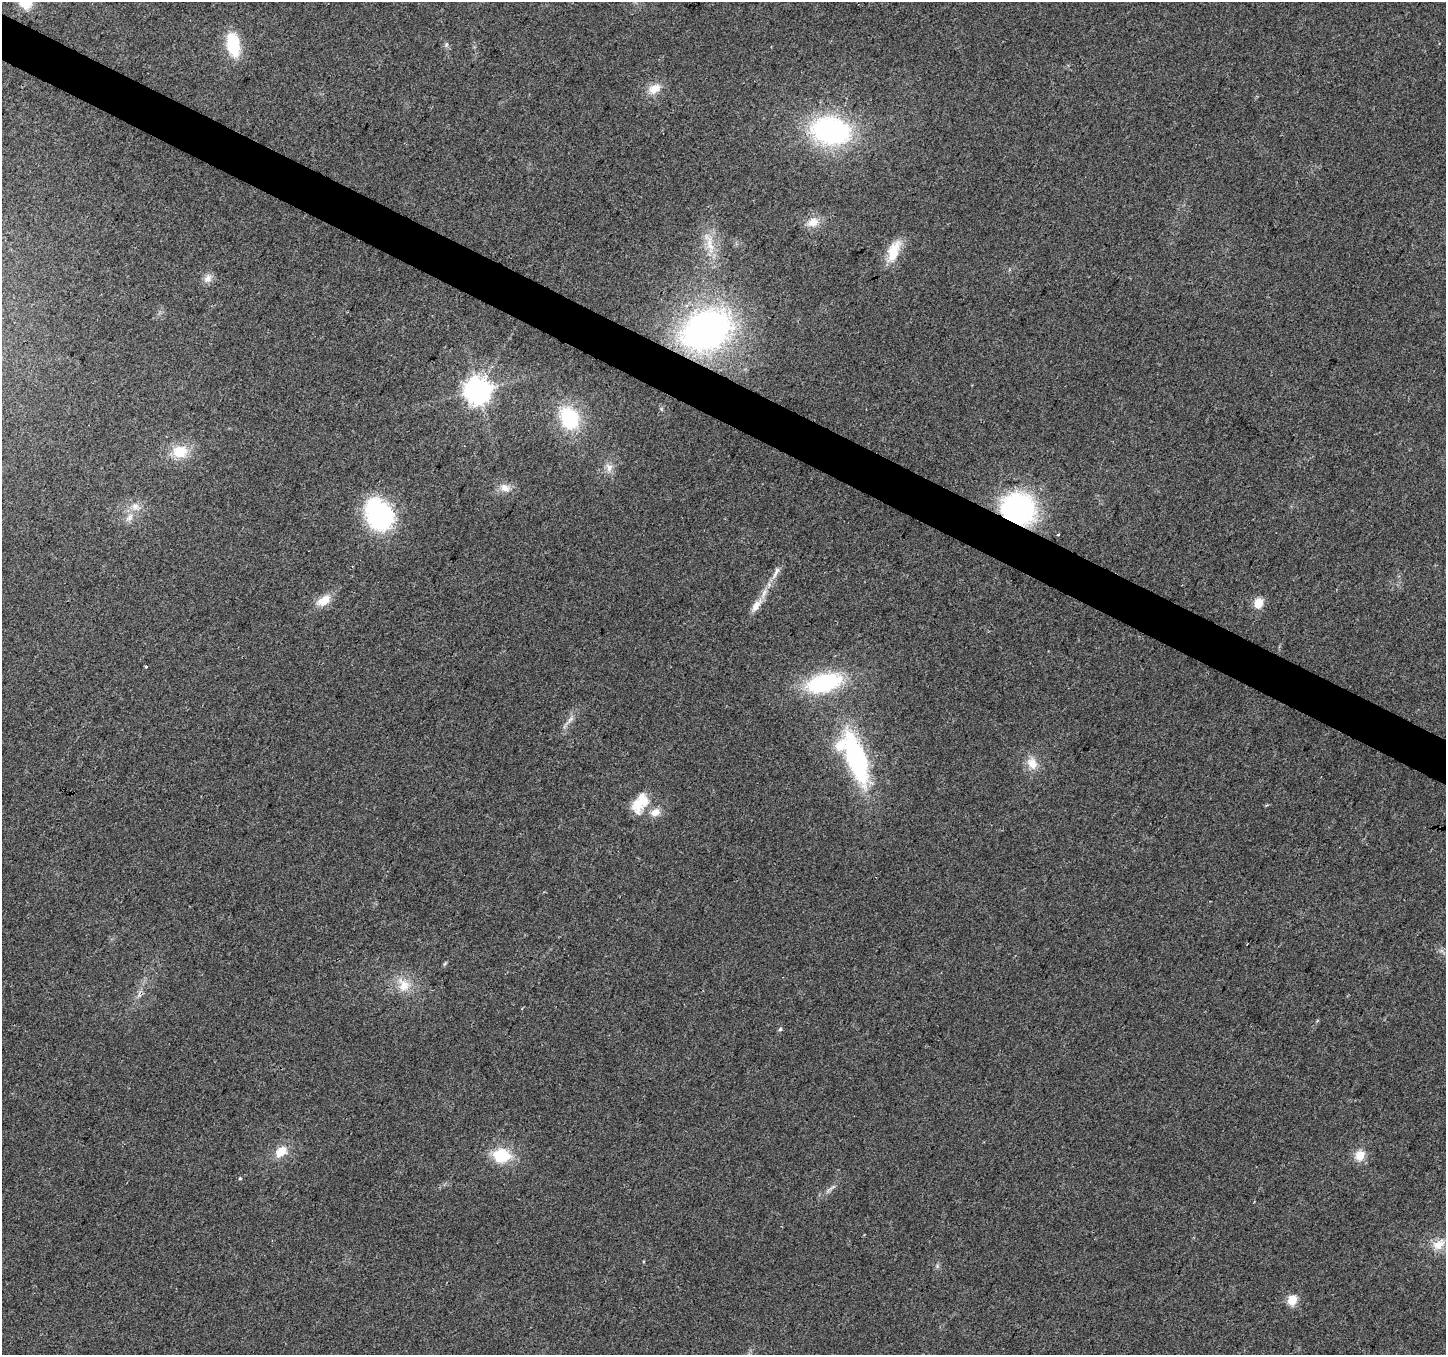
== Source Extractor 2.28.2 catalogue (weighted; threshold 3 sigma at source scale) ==
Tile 11 of 4 x 4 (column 3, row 3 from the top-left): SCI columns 2894-4337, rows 1618-2970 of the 5780 x 5874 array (HDU 1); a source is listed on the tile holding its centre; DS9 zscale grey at full resolution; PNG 1448 x 1357 px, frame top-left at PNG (2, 2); no overlay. Shown black and unused: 3% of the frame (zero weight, under 2 of 3 exposures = <1% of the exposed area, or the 3 px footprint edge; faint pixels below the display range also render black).
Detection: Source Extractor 2.28.2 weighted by HDU 2 'WHT'; one run over the whole footprint, this tile lists its part. Background 0.0665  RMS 0.0074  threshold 0.0331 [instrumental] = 3 sigma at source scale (4.5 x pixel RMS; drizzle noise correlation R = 1.50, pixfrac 1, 0.0396/0.0396 arcsec/px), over >= 5 px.
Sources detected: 46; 1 cosmic-ray / hot-pixel residue — not listed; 3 inside a brighter listed object's ellipse — not listed separately; the other 42 listed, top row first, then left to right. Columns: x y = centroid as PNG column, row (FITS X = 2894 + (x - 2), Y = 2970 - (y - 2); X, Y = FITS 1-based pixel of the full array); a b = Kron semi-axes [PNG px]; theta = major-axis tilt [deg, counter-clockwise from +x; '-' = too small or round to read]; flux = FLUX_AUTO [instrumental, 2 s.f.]
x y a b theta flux
26 2 14 12 81 20
233 44 23 12 -81 36
446 44 7 5 70 1.6
654 89 18 12 30 10
831 130 34 23 -9 150
813 222 17 13 25 8.6
709 243 36 10 -72 15
894 251 31 14 69 17
208 278 13 10 52 4.6
707 330 50 37 26 250
477 391 8 8 - 860
569 418 20 16 -66 49
180 452 21 16 2 18
609 467 13 8 -75 4.8
505 488 14 11 -26 6.5
135 506 13 10 -33 6.3
1018 509 25 22 -24 160
379 515 31 22 -61 110
129 518 14 8 54 5.2
1058 535 3 2 - 0.97
776 572 21 6 62 5.3
324 601 20 11 32 11
1258 603 10 9 - 11
756 606 19 9 57 7.5
146 667 3 3 - 0.96
824 683 36 18 16 78
570 720 17 5 47 4
856 759 56 19 -72 120
1032 763 18 13 -64 9.9
638 804 31 14 73 16
1267 805 4 3 - 1.1
655 812 14 10 23 6.8
445 964 7 4 45 1
403 985 22 16 -62 15
780 1029 5 5 - 1.2
281 1152 17 11 41 12
501 1155 16 13 -1 31
1360 1155 13 12 - 9.9
240 1179 5 3 - 0.79
832 1187 18 4 37 3
1438 1245 18 13 29 11
1292 1300 5 5 - 40
Overlapping masked pixels (flux is a lower limit): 1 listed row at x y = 1018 509
Isophote crosses this tile's border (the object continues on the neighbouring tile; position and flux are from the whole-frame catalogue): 1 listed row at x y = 26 2